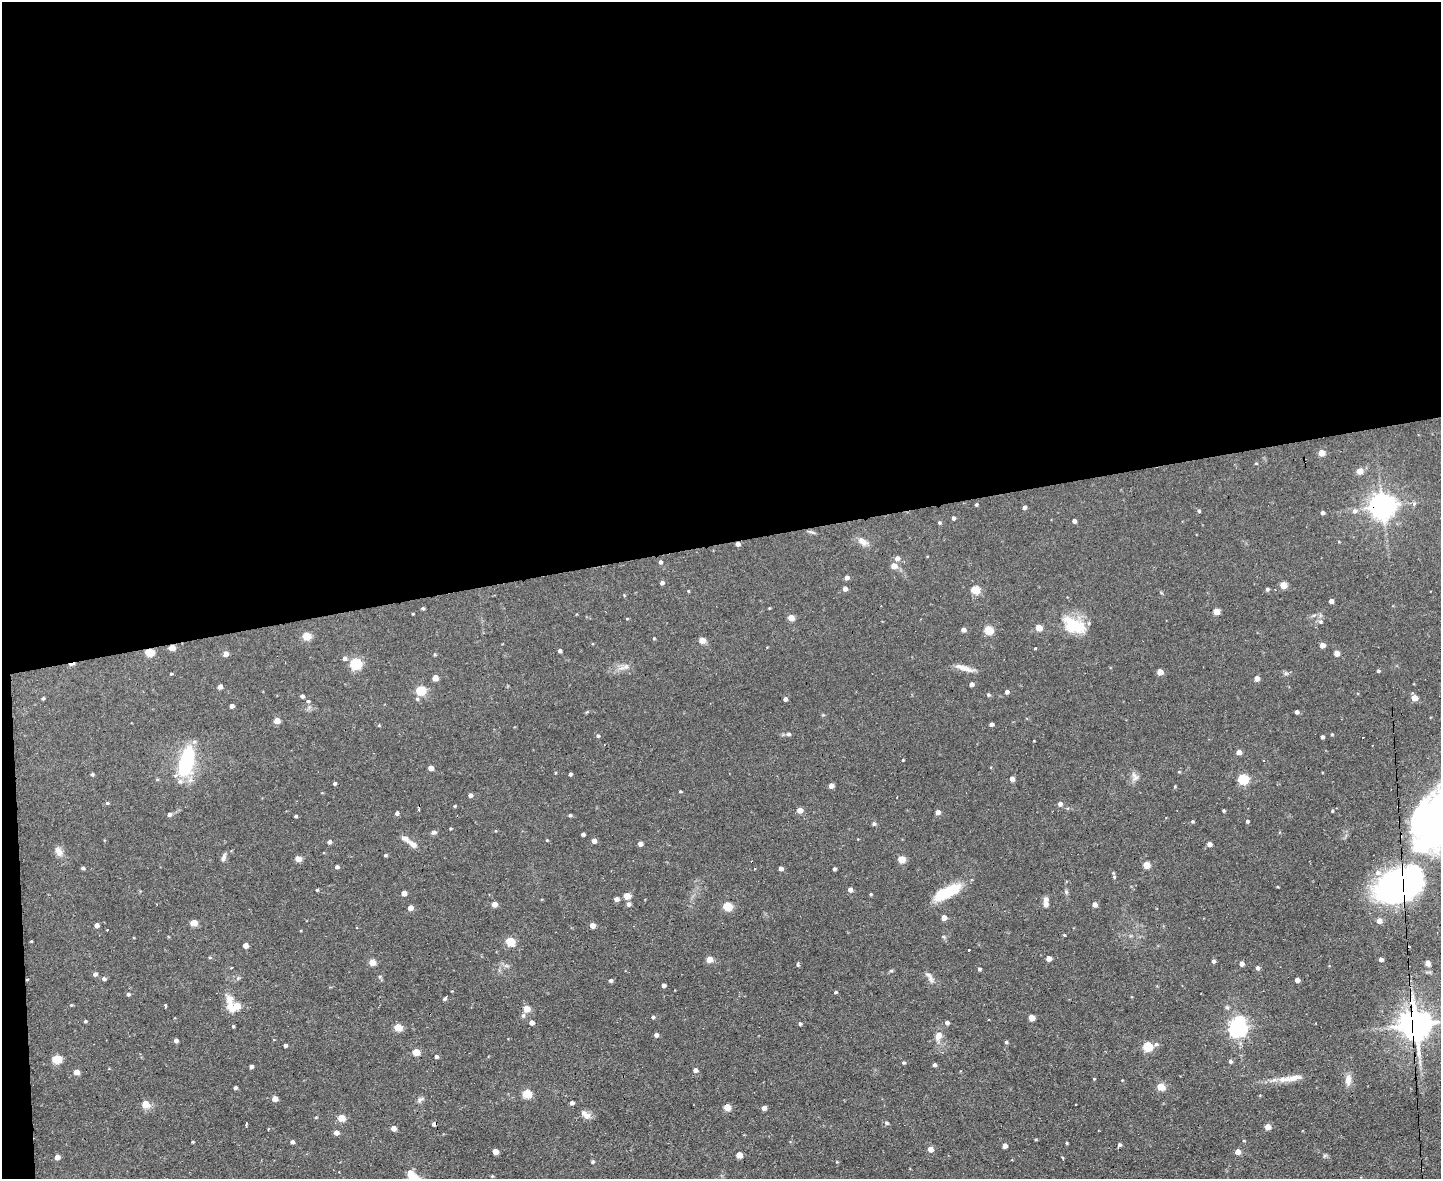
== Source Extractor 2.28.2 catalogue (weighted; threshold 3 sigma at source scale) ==
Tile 1 of 3 x 4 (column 1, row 1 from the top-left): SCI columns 238-1676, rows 3532-4708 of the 4681 x 4708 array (HDU 1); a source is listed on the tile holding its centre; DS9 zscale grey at full resolution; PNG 1443 x 1181 px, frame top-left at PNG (2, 2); no overlay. Shown black and unused: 47% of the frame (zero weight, under 2 of 3 exposures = <1% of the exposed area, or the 3 px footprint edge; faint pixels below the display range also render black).
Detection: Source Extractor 2.28.2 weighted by HDU 2 'WHT'; one run over the whole footprint, this tile lists its part. Background 0.0736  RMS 0.0069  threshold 0.0308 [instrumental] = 3 sigma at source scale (4.5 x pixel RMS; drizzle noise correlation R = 1.50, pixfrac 1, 0.05/0.05 arcsec/px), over >= 5 px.
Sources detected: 255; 4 inside a brighter object's white glare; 4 cosmic-ray / hot-pixel residue — not listed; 6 inside a brighter listed object's ellipse — not listed separately; the other 241 listed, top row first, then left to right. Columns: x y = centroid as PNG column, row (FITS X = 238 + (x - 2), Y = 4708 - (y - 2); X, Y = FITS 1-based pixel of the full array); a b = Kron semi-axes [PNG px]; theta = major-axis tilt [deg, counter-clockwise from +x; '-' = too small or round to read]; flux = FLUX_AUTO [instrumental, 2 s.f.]
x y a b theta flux
1321 453 5 5 - 9.7
1256 463 4 3 - 0.5
1359 471 5 5 - 7.5
1414 504 5 4 - 2
976 505 4 3 - 0.91
1382 506 8 8 - 590
1024 507 4 4 - 2
1199 511 5 4 - 0.91
1354 511 6 6 - 2.3
1322 513 4 4 - 1.8
953 518 4 4 - 1.7
1074 521 4 4 - 2.1
939 523 5 4 - 0.84
811 532 10 4 -19 1.3
863 542 14 8 -29 4.3
737 544 4 4 - 2.7
897 558 5 5 - 3.4
660 562 5 4 - 1.5
894 566 5 5 - 6.2
847 578 5 4 - 2.5
662 583 5 4 - 1.7
1283 585 5 4 - 13
845 589 4 4 - 3.4
1267 589 4 4 - 1.3
975 590 5 5 - 25
688 591 4 3 - 0.49
1331 601 4 4 - 3
423 608 4 4 - 0.97
769 608 3 3 - 0.47
1216 611 5 4 - 9.9
1314 615 6 4 18 1.1
791 618 5 4 - 9.3
1320 622 6 6 - 1.5
1074 625 31 17 -26 21
1039 628 5 4 - 11
963 630 5 4 - 2.9
988 630 5 5 - 29
306 636 5 5 - 19
654 638 4 3 - 0.52
702 640 5 4 - 8
1322 645 4 4 - 4.9
172 648 5 4 - 7.4
1035 648 3 3 - 0.68
559 651 3 3 - 1.7
149 652 5 5 - 22
1337 653 5 5 - 3.2
225 654 5 5 - 3.6
435 654 4 4 - 0.71
344 658 5 5 - 1.9
355 664 6 5 - 65
625 667 16 7 21 4.1
965 668 21 7 -18 5.4
1378 671 4 3 - 0.99
1160 672 4 4 - 8.6
171 674 4 3 - 0.64
435 678 4 4 - 6.9
1257 678 4 4 - 4.7
972 684 4 4 - 2.7
220 687 4 4 - 3.5
421 690 5 5 - 38
1007 692 4 4 - 2
988 695 5 4 - 1
302 696 4 4 - 1.7
43 698 4 3 - 0.75
1414 698 4 4 - 8.6
785 699 4 4 - 2.2
308 701 4 4 - 0.95
231 706 4 4 - 2.4
1297 712 4 3 - 1.9
277 720 5 4 - 6
991 724 4 3 - 1.8
788 734 5 5 - 1.5
1332 734 4 4 - 0.69
598 736 5 4 - 1.2
1322 737 4 3 - 1.5
1239 752 4 4 - 4.5
903 760 3 3 - 0.82
186 762 33 15 75 45
431 768 4 4 - 4.8
92 774 4 4 - 1
570 774 4 3 - 1.2
1136 777 11 7 32 2.9
1012 779 4 4 - 4.5
1243 779 5 5 - 48
334 783 3 3 - 1
831 786 4 4 - 4.5
1175 786 4 3 - 0.58
680 791 3 3 - 0.65
470 795 4 4 - 2.1
107 803 4 4 - 0.82
1060 804 5 5 - 2.4
454 806 4 3 - 0.6
419 809 4 2 - 2.4
800 810 5 4 - 5.6
1223 811 3 3 - 0.86
1332 811 3 3 - 0.7
938 812 4 4 - 4.3
397 813 4 4 - 1.9
169 814 5 4 - 1.8
570 815 4 4 - 1.1
296 816 4 3 - 0.82
1192 821 4 4 - 0.82
1247 821 4 4 - 1.2
874 824 5 5 - 1
434 832 6 5 - 1.7
583 834 4 3 - 1.4
547 840 4 3 - 0.53
594 841 4 4 - 3.9
329 842 4 4 - 1.9
413 844 14 7 -33 3.7
640 844 4 4 - 3.1
1209 844 4 4 - 3.8
1425 844 71 34 19 84
59 851 13 8 -59 4.1
385 855 4 3 - 0.98
224 857 11 5 72 2.1
298 859 5 4 - 7.6
901 859 5 4 - 15
1146 865 5 4 - 13
337 867 4 4 - 1.6
83 868 5 4 - 1.1
781 868 4 4 - 2.9
834 869 4 3 - 1.5
1114 877 4 4 - 0.75
1398 889 45 31 16 170
317 890 3 3 - 0.77
850 890 4 4 - 3.7
949 891 28 12 30 23
404 893 4 4 - 4.7
871 894 4 3 - 0.67
627 896 5 4 - 9.3
616 899 4 4 - 3.1
1046 903 12 6 89 3.9
494 904 5 4 - 4.9
629 904 5 4 - 2.2
1094 905 5 4 - 3.4
727 906 5 5 - 28
410 908 4 4 - 5.2
944 918 4 4 - 5
1379 921 4 4 - 5.6
193 923 5 4 - 12
96 925 4 4 - 2.7
592 925 4 4 - 5.3
107 929 3 3 - 1.2
1064 935 4 2 - 0.5
510 941 5 5 - 27
245 945 4 4 - 4.2
969 950 3 3 - 0.98
1049 958 4 4 - 5.7
709 959 4 4 - 9.1
1381 959 4 3 - 2.2
1213 961 4 4 - 1.6
372 963 7 6 - 4
1428 963 6 6 - 2.6
1242 964 4 4 - 3
798 965 5 3 - 0.91
506 966 7 4 17 1.3
231 968 3 2 - 0.81
1257 968 5 4 - 1.8
979 969 4 4 - 1.4
891 971 6 4 0 0.83
95 974 5 5 - 1.8
930 978 13 6 -62 2.8
104 979 5 4 - 1.6
27 980 3 3 - 1.5
610 980 4 4 - 1.4
1297 980 4 4 - 3.5
663 985 4 3 - 2.4
835 992 4 3 - 1.1
128 994 4 3 - 1.2
445 998 5 3 - 1
71 1005 4 3 - 0.53
166 1005 4 3 - 1.4
235 1005 16 10 -31 19
1227 1007 6 5 - 1.1
526 1009 5 4 - 10
523 1015 6 5 - 1.4
653 1017 4 4 - 1.2
1032 1018 4 4 - 8.7
85 1021 4 4 - 0.82
531 1022 4 4 - 3.5
947 1023 4 4 - 2.2
800 1024 4 3 - 1.1
1415 1025 9 9 - 1300
233 1026 4 3 - 0.78
398 1027 5 5 - 17
1237 1028 7 6 - 250
656 1035 4 4 - 2.2
938 1035 9 7 73 5.2
176 1040 5 4 - 2
1006 1042 4 4 - 1.1
1156 1044 6 5 - 1.5
285 1045 4 3 - 1.4
1147 1047 5 5 - 36
416 1052 5 4 - 14
436 1057 4 4 - 1.9
57 1059 5 5 - 26
1230 1061 5 5 - 1.4
904 1063 4 4 - 0.9
934 1065 4 4 - 1.5
251 1066 4 4 - 1.7
695 1070 5 4 - 2.6
76 1072 4 4 - 6.6
1294 1078 23 8 11 7.3
1094 1079 4 3 - 0.48
1348 1079 13 8 88 5
1161 1087 5 4 - 17
235 1088 4 3 - 1.5
526 1094 5 5 - 25
275 1099 5 4 - 4.9
420 1100 10 4 44 1.6
572 1103 4 4 - 2.5
145 1104 6 6 - 8.8
727 1107 5 4 - 13
764 1108 4 4 - 4.1
586 1116 10 8 6 3.6
316 1117 4 3 - 0.58
341 1118 5 4 - 13
886 1123 6 5 - 1.3
246 1124 3 2 - 2.1
434 1124 4 4 - 2.3
1268 1127 4 4 - 8.1
393 1128 4 4 - 4.3
336 1133 4 4 - 3.8
1036 1139 4 3 - 0.62
1244 1141 4 3 - 0.49
193 1142 3 3 - 0.57
292 1142 4 4 - 1.9
1066 1143 5 3 - 0.62
1119 1145 4 4 - 1.4
1005 1146 4 4 - 3.6
930 1149 5 4 - 6
495 1152 4 4 - 6.4
1238 1152 4 4 - 6
739 1155 5 4 - 9.6
57 1157 5 4 - 4.6
1063 1158 3 3 - 2.2
593 1162 5 4 - 0.77
837 1162 4 3 - 0.58
492 1176 4 4 - 0.58
413 1178 5 5 - 33
Overlapping masked pixels (flux is a lower limit): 8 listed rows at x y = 1382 506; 737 544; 172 648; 149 652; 1398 889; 27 980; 1415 1025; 434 1124
Isophote crosses this tile's border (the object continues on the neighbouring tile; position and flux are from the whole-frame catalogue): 3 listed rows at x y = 1425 844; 1398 889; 413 1178